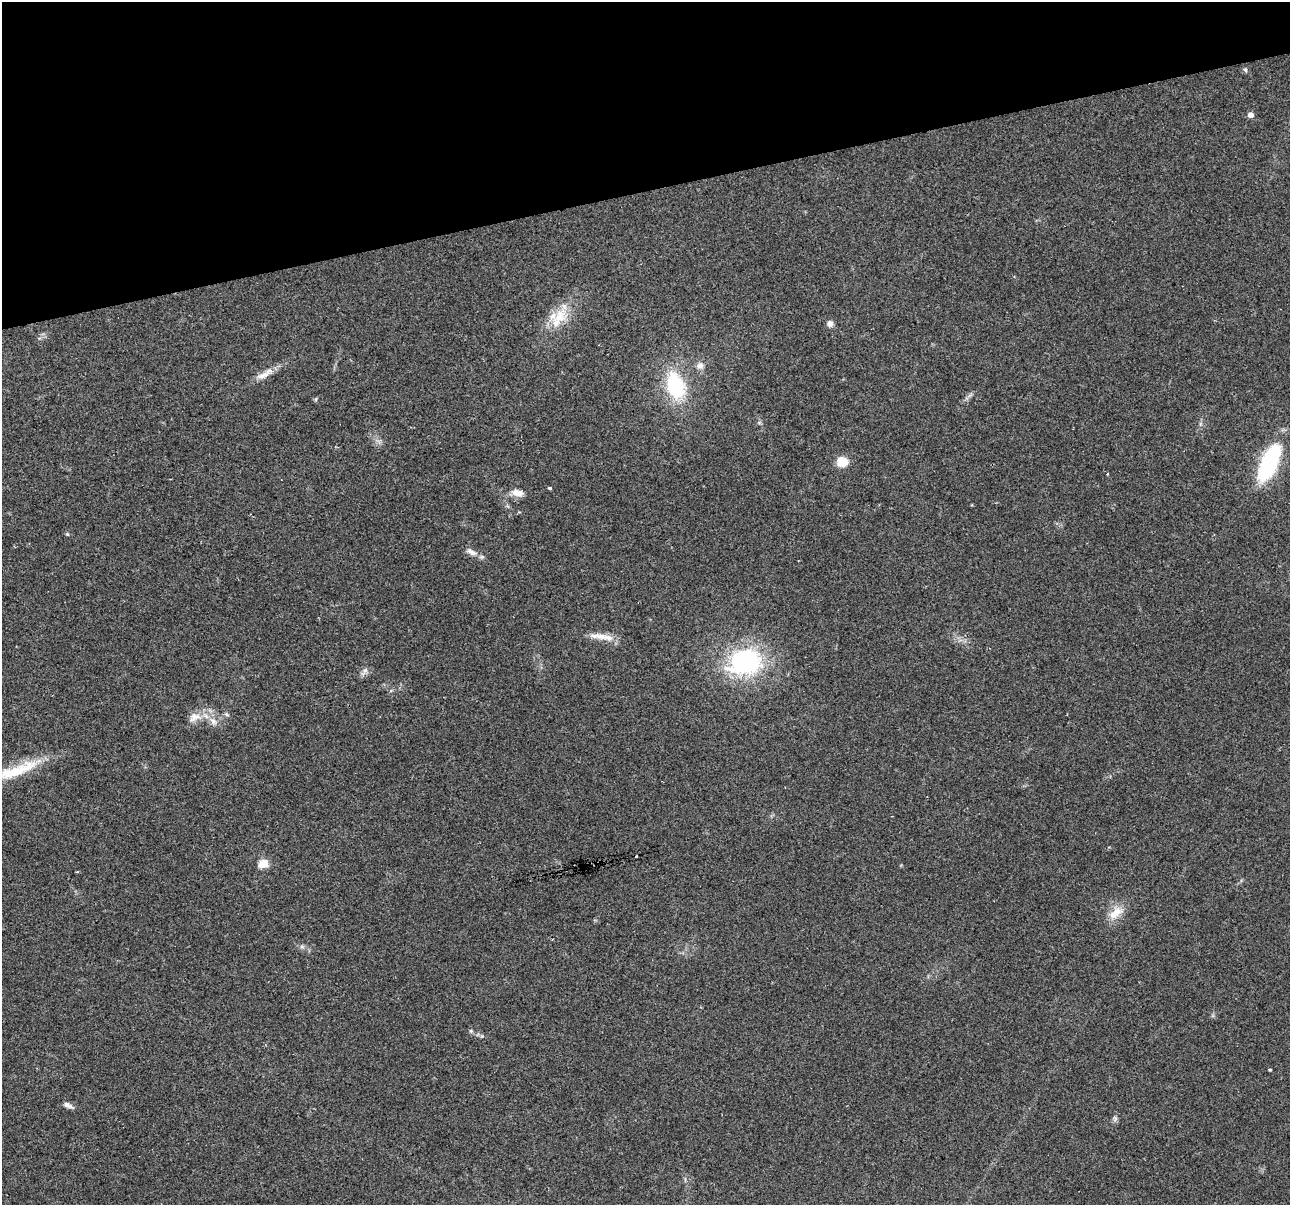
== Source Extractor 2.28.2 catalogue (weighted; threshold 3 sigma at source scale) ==
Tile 3 of 4 x 4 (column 3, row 1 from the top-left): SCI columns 2579-3866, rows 3704-4906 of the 5155 x 4952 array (HDU 1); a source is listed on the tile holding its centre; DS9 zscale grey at full resolution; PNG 1292 x 1207 px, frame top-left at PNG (2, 2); no overlay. Shown black and unused: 16% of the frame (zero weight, under 2 of 3 exposures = <1% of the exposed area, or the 3 px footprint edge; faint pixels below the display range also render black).
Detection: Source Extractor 2.28.2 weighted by HDU 2 'WHT'; one run over the whole footprint, this tile lists its part. Background 0.0234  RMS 0.0043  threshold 0.0193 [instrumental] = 3 sigma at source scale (4.5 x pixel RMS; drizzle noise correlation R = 1.50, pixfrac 1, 0.0396/0.0396 arcsec/px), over >= 5 px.
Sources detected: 33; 1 inside a brighter object's white glare — not listed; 2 inside a brighter listed object's ellipse — not listed separately; the other 30 listed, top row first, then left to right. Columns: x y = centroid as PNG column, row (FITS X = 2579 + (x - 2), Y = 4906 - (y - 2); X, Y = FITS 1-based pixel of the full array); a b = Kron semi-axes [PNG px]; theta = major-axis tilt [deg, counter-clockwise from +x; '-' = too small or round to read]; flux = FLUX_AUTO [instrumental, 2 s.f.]
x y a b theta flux
1245 70 6 5 - 0.73
1251 115 5 5 - 2.6
559 318 35 16 54 13
830 323 7 7 - 2.1
700 365 10 9 - 2.3
264 374 29 8 30 4.8
675 386 33 20 -74 30
316 399 6 4 72 0.49
1269 461 34 15 62 49
842 462 11 10 - 7.5
1107 474 4 2 - 0.43
550 488 4 3 - 1.2
515 492 11 9 -63 2.8
67 534 5 4 - 0.47
472 552 18 8 -28 2.9
600 636 24 9 -7 5.3
745 662 38 28 14 57
365 670 9 6 53 1.5
226 714 7 4 -31 0.74
194 717 18 12 31 5
213 721 13 8 -52 3.1
16 771 70 13 21 20
636 856 3 3 - 3.8
263 864 5 5 - 15
1116 913 21 11 35 6.4
302 947 7 4 -18 0.91
471 1031 6 4 -46 0.65
1270 1070 3 3 - 0.41
68 1105 14 5 -28 1.8
1115 1118 7 5 -45 0.88
Isophote crosses this tile's border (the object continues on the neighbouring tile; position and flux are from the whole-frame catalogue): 1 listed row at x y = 16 771